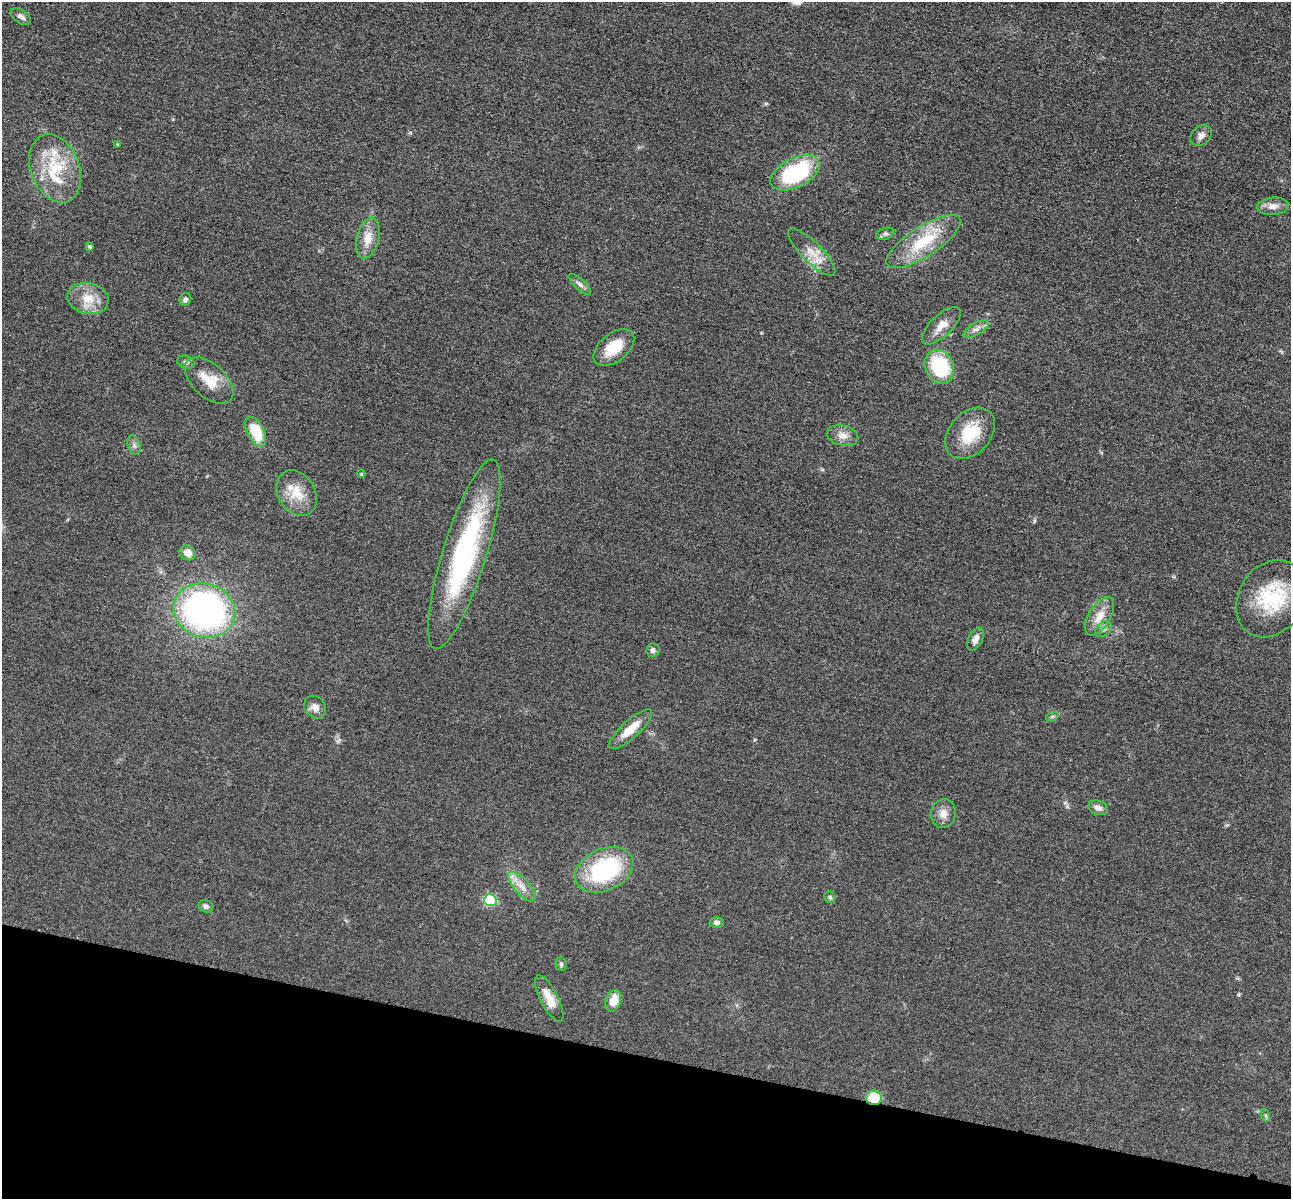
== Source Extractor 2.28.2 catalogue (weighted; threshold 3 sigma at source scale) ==
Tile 15 of 4 x 4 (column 3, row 4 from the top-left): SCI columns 2599-3887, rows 277-1473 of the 5198 x 5216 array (HDU 1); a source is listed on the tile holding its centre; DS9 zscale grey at full resolution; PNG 1293 x 1201 px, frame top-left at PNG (2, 2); each listed source drawn as its Kron ellipse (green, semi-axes under 4 px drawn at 4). Shown black and unused: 12% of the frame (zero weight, under 3 of 4 exposures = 3% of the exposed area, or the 3 px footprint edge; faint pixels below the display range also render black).
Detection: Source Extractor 2.28.2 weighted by HDU 2 'WHT'; one run over the whole footprint, this tile lists its part. Background 0.0485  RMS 0.0082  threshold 0.0368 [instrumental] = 3 sigma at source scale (4.5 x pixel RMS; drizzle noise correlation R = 1.50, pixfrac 1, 0.05/0.05 arcsec/px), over >= 5 px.
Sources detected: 52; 2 inside a brighter listed object's ellipse — not listed separately; the other 50 listed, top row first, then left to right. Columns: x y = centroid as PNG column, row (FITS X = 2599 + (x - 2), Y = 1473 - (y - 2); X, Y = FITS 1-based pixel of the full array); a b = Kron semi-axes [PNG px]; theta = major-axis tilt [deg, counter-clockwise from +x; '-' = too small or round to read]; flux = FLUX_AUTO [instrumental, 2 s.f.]
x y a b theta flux
21 16 11 6 -36 3.2
1201 136 12 9 42 4.4
117 144 4 2 - 0.64
55 168 35 24 -69 41
795 173 26 14 26 77
1273 206 16 9 5 6.3
885 234 9 6 17 1.8
368 238 21 11 76 12
924 242 43 15 33 37
90 247 4 3 - 1.4
812 252 32 10 -45 13
580 284 14 5 -42 3.1
88 298 21 15 -11 16
185 299 6 5 - 2.4
941 326 24 10 44 10
976 329 14 6 29 4.2
614 347 23 14 39 21
186 362 9 6 -20 2.1
939 367 18 14 -67 55
209 380 29 16 -42 19
256 432 16 8 -62 29
970 433 29 20 48 30
843 435 16 10 -13 6.9
134 445 10 6 -70 2.5
361 474 4 3 - 0.61
297 493 24 18 -59 18
188 553 8 7 - 6.1
464 554 99 22 73 140
1271 599 40 32 58 55
204 611 31 27 -18 250
1100 616 22 11 59 12
1104 629 9 6 42 2.7
975 639 12 7 63 4.2
653 650 7 6 - 2.7
315 707 12 10 -52 5.5
1052 717 6 4 18 1.2
630 729 28 9 42 15
1098 808 10 7 -20 3.9
943 813 14 12 83 7.1
604 870 31 20 25 84
522 887 18 7 -48 8
830 897 6 5 - 1.5
490 900 6 6 - 70
206 906 7 6 - 2.1
716 922 7 5 -2 2.8
561 964 7 5 -89 1.5
549 998 25 8 -63 13
613 1001 11 7 71 14
874 1098 8 7 - 20
1265 1115 6 4 -70 1.3
Overlapping masked pixels (flux is a lower limit): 1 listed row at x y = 874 1098